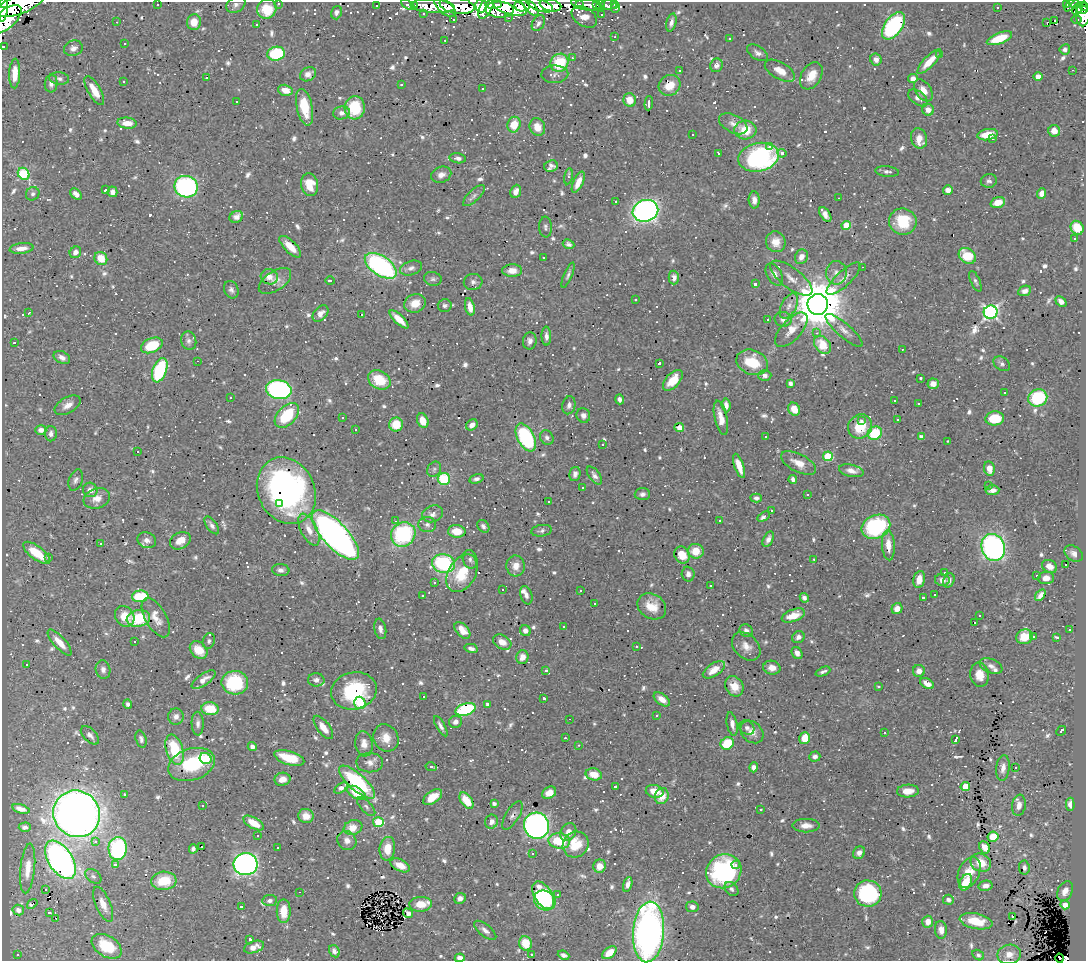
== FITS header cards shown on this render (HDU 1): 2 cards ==
NAXIS1  =                 1084
NAXIS2  =                  959

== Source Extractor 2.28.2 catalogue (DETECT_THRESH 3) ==
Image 1084 x 959 px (HDU 1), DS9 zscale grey, 1 PNG px = 1 image px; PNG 1088 x 963 px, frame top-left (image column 1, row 959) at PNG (2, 2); each listed source drawn as its Kron ellipse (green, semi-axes under 4 px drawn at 4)
Background 0.506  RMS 0.015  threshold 0.0445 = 3 sigma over >= 5 px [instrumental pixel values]
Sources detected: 1049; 7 with non-positive FLUX_AUTO (blend fragments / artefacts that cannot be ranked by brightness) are neither listed nor drawn; of the other 1042, the 500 brightest by FLUX_AUTO listed and drawn (542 fainter detections omitted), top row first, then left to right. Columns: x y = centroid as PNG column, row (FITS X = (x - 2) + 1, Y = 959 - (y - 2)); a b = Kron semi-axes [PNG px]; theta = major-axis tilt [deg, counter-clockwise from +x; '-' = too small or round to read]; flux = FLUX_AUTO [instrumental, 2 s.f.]
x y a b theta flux
2 2 2 2 - 160
278 3 3 3 - 3.5
20 4 25 9 22 690
494 4 8 3 1 120
579 4 4 3 - 8.8
596 4 4 3 - 5.6
614 4 3 3 - 9.6
1067 4 2 2 - 3.2
1071 4 9 3 44 23
157 5 3 3 - 8.7
236 5 10 7 29 4.2
408 5 7 3 -32 19
414 5 3 2 - 4
457 5 18 8 -9 21
522 5 8 6 9 360
540 5 14 5 -19 270
550 5 11 6 -13 220
587 5 16 5 -11 11
609 5 9 5 4 31
1076 5 4 3 - 46
377 6 3 2 - 3.7
433 6 22 7 -4 140
481 6 6 6 - 160
486 6 14 6 64 260
510 6 18 8 -18 560
600 6 6 3 -90 9.6
1084 6 4 4 - 51
445 7 13 6 -40 120
530 7 12 5 -46 270
997 7 3 3 - 11
615 8 5 4 - 11
1078 8 7 4 54 81
3 9 12 5 83 630
267 9 10 9 - 30
1082 9 5 3 - 85
499 10 14 8 -4 110
336 13 7 5 73 3.9
424 14 3 3 - 2.9
601 14 3 3 - 3.8
1083 14 12 7 90 160
584 17 14 9 -34 8.6
508 18 3 2 - 3.9
5 20 20 9 39 350
454 20 3 3 - 64
1055 20 3 2 - 680
1077 20 5 3 - 13
117 22 3 2 - 3.4
194 22 8 7 - 14
671 22 9 5 75 4.8
538 23 8 6 61 3.3
1047 23 3 2 - 25
257 25 3 3 - 16
894 26 15 9 54 150
615 37 3 2 - 3.4
999 38 13 5 21 30
729 39 3 3 - 42
445 40 3 3 - 7.5
124 43 3 3 - 7.6
3 46 3 3 - 3.8
73 48 9 7 18 5.3
1065 49 5 5 - 3.5
758 53 11 6 -32 4.5
276 54 9 7 10 62
940 55 3 3 - 150
572 58 3 2 - 4.2
876 59 6 5 - 4.8
929 61 16 5 46 17
559 63 9 8 - 43
716 65 7 6 - 4.9
1073 70 3 2 - 5.7
680 71 3 3 - 11
780 71 17 8 -29 12
15 74 15 5 88 15
308 74 8 6 31 5.9
555 74 13 9 2 4.6
811 76 15 10 59 17
1038 77 4 4 - 14
207 78 3 2 - 3.4
59 79 10 6 -6 3.6
913 79 5 4 - 5.8
123 81 3 3 - 27
51 84 9 6 84 5.1
401 85 3 3 - 26
669 85 11 10 - 19
482 89 3 3 - 4.4
94 90 16 6 -60 16
285 90 7 5 -15 11
923 90 12 8 -55 9.6
918 98 11 6 -37 5.5
630 100 7 6 - 13
237 101 3 3 - 8.1
649 103 7 4 86 5.3
304 107 18 8 -78 26
355 108 12 10 85 36
928 110 6 5 - 7
342 113 8 6 13 4.9
127 123 10 5 -6 12
733 124 15 8 -28 7.4
514 125 8 6 71 20
537 127 9 7 -66 12
745 130 11 9 3 25
1054 131 6 5 - 11
692 134 3 3 - 3.5
988 135 10 5 11 20
919 138 10 8 -75 9.2
993 139 3 3 - 58
770 146 3 2 - 6.9
782 153 4 4 - 6.2
719 154 3 3 - 13
759 157 20 14 12 160
458 158 8 5 -8 3.6
551 166 7 5 20 4.2
887 171 12 5 -5 3.5
24 174 6 5 - 86
441 175 10 7 23 6.1
568 176 8 4 80 3
989 181 8 7 - 3.4
578 182 11 5 65 9.8
310 185 11 8 -80 19
186 187 12 10 -19 210
105 190 4 3 - 4.9
948 190 5 4 - 7.8
516 191 7 5 69 6.4
113 192 5 4 - 4.6
1041 193 5 4 - 8.3
33 194 7 6 - 3
76 194 7 4 -43 6.6
474 196 14 5 43 3.9
839 198 3 2 - 2.9
754 200 8 5 -87 5.9
616 202 3 3 - 600
998 202 7 5 20 14
645 211 13 10 19 440
825 214 8 4 -56 6.7
236 217 7 5 27 4.5
903 221 14 13 - 42
846 226 5 4 - 37
545 227 10 6 -87 3
1077 228 7 6 - 27
1074 239 3 3 - 3.8
776 242 10 9 - 12
569 244 6 4 -26 3.2
290 247 14 6 -45 16
21 248 12 5 7 8.4
75 252 6 5 - 5.9
967 256 9 7 -35 31
543 257 3 3 - 30
801 257 7 6 - 7
101 258 7 6 - 19
381 266 18 9 -34 200
862 267 3 2 - 44
411 268 11 7 17 4.5
512 271 10 6 1 8.9
836 273 12 10 -89 7.5
774 274 12 7 -59 6.7
568 275 13 4 67 2.9
269 277 8 7 - 7.8
674 278 7 5 89 5.6
791 278 25 10 -37 13
433 279 9 7 -14 3
844 279 22 7 43 10
275 281 18 9 34 9.7
330 281 5 3 - 16
975 281 11 4 -67 2.9
473 282 9 8 - 4.3
755 284 4 3 - 4.3
231 290 9 7 -66 3.6
1025 291 7 5 24 4.8
635 300 3 3 - 3.3
1061 302 6 4 -41 4.9
415 303 11 9 20 14
818 304 10 10 - 5600
445 305 7 6 - 3.6
789 306 13 7 62 7
470 307 9 4 -78 8.4
991 312 7 6 - 260
29 313 3 3 - 2.9
320 313 9 6 47 6.3
361 314 3 3 - 5.3
399 319 12 4 -43 15
783 319 8 7 - 5.2
768 320 3 3 - 63
791 330 21 10 48 14
844 330 24 7 -41 7.7
817 333 3 3 - 3.8
546 336 9 5 -89 4.6
189 341 9 7 -78 3.9
530 341 8 7 - 4.4
14 343 3 3 - 35
152 345 11 7 23 38
822 345 10 7 -51 14
902 349 3 2 - 13
62 357 9 6 -28 5.2
197 361 2 2 - 5.1
752 362 16 12 -21 33
659 363 4 3 - 4
1002 364 9 6 -33 3.4
160 370 13 7 70 87
765 376 6 5 - 4.5
921 378 3 3 - 4.5
379 380 12 9 -28 34
673 380 12 6 48 18
790 383 4 4 - 3.3
933 384 5 5 - 6.8
279 390 13 9 -12 210
1004 393 3 3 - 11
230 397 3 2 - 6.1
1038 398 9 8 - 63
620 399 5 4 - 3.6
894 400 3 3 - 18
919 403 3 3 - 34
68 405 14 8 29 8.1
569 405 9 6 77 4.3
726 405 7 4 -85 6.3
794 409 7 5 -55 14
287 415 15 9 47 46
583 415 7 7 - 4.6
342 418 3 3 - 3.2
721 418 17 6 -77 11
995 418 9 7 5 31
897 419 3 3 - 24
861 420 3 3 - 3.8
423 421 7 5 -67 14
396 425 7 7 - 22
472 425 6 5 - 5.7
860 426 13 11 45 32
679 428 5 4 - 5.5
355 429 3 3 - 13
41 430 5 4 - 5.1
875 433 7 6 - 45
51 434 7 6 - 4.3
526 437 15 8 -61 110
766 437 3 3 - 3
921 437 4 4 - 6.1
547 438 7 6 - 3.4
948 441 3 2 - 9.1
603 444 3 3 - 3
137 452 3 3 - 11
828 456 5 5 - 56
798 463 19 9 -27 13
739 466 12 4 -71 13
989 468 7 5 -79 11
434 469 8 6 58 2.9
851 471 12 6 -13 7.1
575 474 7 5 77 3.8
594 475 10 5 -53 4.1
444 479 6 6 - 48
476 479 7 4 16 3.4
793 479 4 3 - 3
76 480 11 6 69 3.9
988 485 3 3 - 5.3
582 488 3 3 - 8.9
90 490 7 7 - 6.6
992 490 7 5 4 5.1
286 491 34 28 -64 280
642 494 7 6 - 3.7
807 494 3 3 - 5.1
97 498 13 10 19 10
756 498 5 4 - 3.1
548 502 3 3 - 8.8
280 504 3 3 - 88
771 510 3 3 - 4.3
432 514 11 8 21 6.7
764 517 7 4 30 4.4
395 521 3 2 - 3.9
719 521 3 3 - 15
427 524 9 7 -2 4
212 525 10 5 -54 4.1
483 526 7 5 -48 3.3
876 527 15 11 23 98
309 530 17 8 -64 12
457 531 9 6 -2 18
542 531 10 6 9 3.2
403 534 13 11 47 100
335 535 32 12 -47 700
768 539 8 5 65 4.9
147 540 9 7 -19 5.7
180 541 11 8 28 12
101 544 3 2 - 6.2
888 545 15 6 -86 13
993 547 13 11 -67 320
696 551 8 7 - 19
37 553 16 6 -37 29
1074 553 10 7 -36 5.1
682 555 9 7 -59 13
48 557 3 3 - 4.4
470 559 9 7 -72 4.1
814 559 3 3 - 3.1
443 563 11 9 -11 100
1066 564 3 3 - 5.6
516 566 10 9 - 9.5
1049 566 8 6 -28 8.9
281 570 9 6 -6 4.4
944 572 3 2 - 4.7
462 573 20 13 60 35
688 574 7 6 - 4.6
1036 576 3 3 - 28
1046 578 8 6 4 8.1
919 579 8 5 79 10
942 580 7 6 - 5.4
949 581 7 5 62 3.7
434 582 3 3 - 53
710 586 3 3 - 3.8
503 589 3 3 - 41
581 590 3 3 - 13
422 595 3 3 - 2.9
526 595 9 5 -71 4.5
935 595 3 3 - 5.1
1040 595 7 4 55 3.5
140 596 8 5 5 40
923 597 3 3 - 20
804 598 5 4 - 3.5
594 603 3 3 - 66
652 606 15 12 -34 18
897 609 6 5 - 7
793 615 12 6 21 13
980 615 3 3 - 32
125 616 11 9 -56 16
138 618 12 8 11 41
156 618 22 10 -60 11
974 623 3 3 - 110
564 627 3 3 - 9.8
380 629 10 6 -79 4.8
462 630 10 6 -47 12
1070 630 3 3 - 6.1
525 631 6 5 - 4.5
746 631 7 6 - 4.4
1034 636 3 2 - 4.3
798 637 6 6 - 4.5
1024 637 8 7 - 18
1057 637 3 3 - 4.8
209 641 8 6 74 3.1
135 642 3 3 - 7.2
502 642 10 7 -29 9.1
60 643 17 5 -48 13
636 646 3 3 - 4.2
746 646 16 11 -45 11
471 648 7 4 -13 4.1
199 650 10 7 -44 14
797 653 6 5 - 5.5
522 657 7 6 - 8.7
27 664 3 3 - 24
991 666 12 7 -22 5.4
772 668 8 7 - 8.6
103 670 9 7 -79 4.8
714 670 12 6 34 12
546 671 4 3 - 4.3
919 671 6 6 - 6.4
823 672 8 4 24 2.9
980 675 12 9 -82 14
204 680 14 5 35 7
316 680 8 6 -2 4.2
235 683 13 12 - 63
927 683 7 4 -31 6.9
734 686 11 8 -58 15
879 686 3 3 - 5.8
354 691 23 18 14 70
423 696 3 3 - 35
543 698 3 3 - 4.7
662 699 9 5 -37 9.1
360 703 6 5 - 62
128 704 4 4 - 3.5
488 704 4 3 - 3.2
210 709 9 6 -6 26
466 709 10 6 17 94
657 715 3 3 - 11
176 717 8 7 - 4.9
569 719 3 2 - 27
456 722 6 6 - 5.1
198 724 12 6 -88 4.1
732 724 12 5 -78 6.2
441 726 11 4 -60 4.3
323 727 14 6 -53 11
747 728 8 6 -37 3.6
1061 731 5 3 - 7.9
752 732 13 10 -43 8.2
884 733 3 3 - 18
90 735 11 6 -45 4
386 738 14 12 -61 14
565 738 3 3 - 3.5
805 738 6 5 - 19
141 739 9 5 -73 3.6
956 740 4 3 - 9.7
727 743 7 6 - 35
364 744 12 8 -82 9.3
579 745 3 2 - 4.9
252 747 4 4 - 3.9
175 750 15 8 -73 40
815 757 5 5 - 3.8
206 758 6 5 - 73
289 758 16 6 -17 30
370 763 13 9 -1 7.1
192 764 24 15 18 56
431 767 5 3 - 8.4
754 767 5 4 - 4.5
1003 768 13 6 84 7.2
1016 768 3 3 - 4.4
594 774 8 6 -15 12
282 779 8 6 12 8.5
357 782 23 8 -42 52
615 787 3 3 - 74
965 787 5 4 - 30
341 788 7 4 35 4.5
655 791 9 6 -14 14
908 791 11 6 4 12
356 793 10 5 -30 13
549 793 7 5 32 9.8
124 794 3 3 - 110
662 796 8 7 - 15
433 797 11 6 35 15
466 801 9 5 -55 20
494 804 4 3 - 3
1070 804 6 4 -90 6.2
1019 805 11 7 82 8.1
203 806 3 3 - 9.8
366 807 12 5 -47 3.2
21 809 9 4 -17 6
761 809 3 3 - 44
77 814 24 23 - 1200
512 815 16 6 59 4.5
306 816 8 7 - 9.4
378 822 5 5 - 55
492 822 7 6 - 6.5
254 823 11 5 -31 17
537 826 13 12 - 450
806 826 13 7 0 8.5
25 827 6 4 1 3.1
353 828 9 7 19 15
568 832 9 7 61 8.5
258 836 3 3 - 5.6
993 837 5 5 - 26
347 840 10 9 - 7.2
95 841 3 3 - 12
559 841 11 7 -9 35
576 844 13 12 - 29
201 846 3 3 - 13
985 847 6 5 - 8.6
277 848 3 3 - 15
118 849 11 9 87 130
193 849 4 4 - 3.5
387 849 12 8 82 18
533 853 3 3 - 32
859 853 6 5 - 5.2
60 860 21 12 -57 520
981 863 10 9 - 17
115 864 3 3 - 140
246 864 12 11 - 440
400 865 10 6 -26 11
736 865 4 3 - 3
600 866 6 6 - 13
28 868 25 7 84 12
1024 868 7 5 -84 2.9
724 871 18 16 34 150
969 872 16 10 68 20
93 876 9 6 -40 3
164 881 13 9 5 32
966 882 9 5 64 23
628 884 7 4 73 5
985 886 7 5 14 5.7
45 889 3 3 - 3.2
731 889 8 6 -47 3.2
1065 891 10 7 63 8.2
300 892 3 2 - 4.8
868 893 14 13 - 110
543 895 15 8 -58 54
558 895 3 3 - 3.8
460 898 6 5 - 5.2
270 900 7 5 8 3.5
545 900 11 9 -29 110
948 900 5 5 - 3.8
32 904 6 3 37 4.1
103 904 19 7 -67 11
421 904 11 7 3 15
1065 905 4 4 - 11
241 906 3 3 - 66
692 907 6 5 - 4.5
18 910 6 5 - 5.6
284 911 12 7 89 16
50 912 3 3 - 5.2
408 913 5 4 - 5.9
1012 916 3 2 - 12
56 918 3 2 - 36
976 921 16 7 -11 27
928 922 6 5 - 8.7
485 930 13 6 -38 5.2
941 930 9 6 -85 8
648 932 30 15 86 490
250 939 3 3 - 3.4
525 943 7 6 - 24
107 946 16 10 -32 39
254 947 10 5 19 8.1
334 951 6 5 - 4.3
609 953 8 5 39 16
18 954 3 3 - 4.3
531 954 3 3 - 2.9
1009 954 12 9 11 10
563 955 6 4 -23 3.2
978 955 6 4 -33 3
460 958 5 4 - 6.4
1060 958 4 2 - 4.6
At the frame edge (FLAGS 8, measured only in part): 9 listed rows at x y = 2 2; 278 3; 20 4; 1084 6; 3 9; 5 20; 3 46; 648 932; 460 958
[542 fainter detections neither listed nor drawn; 7 non-positive-flux detections neither listed nor drawn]